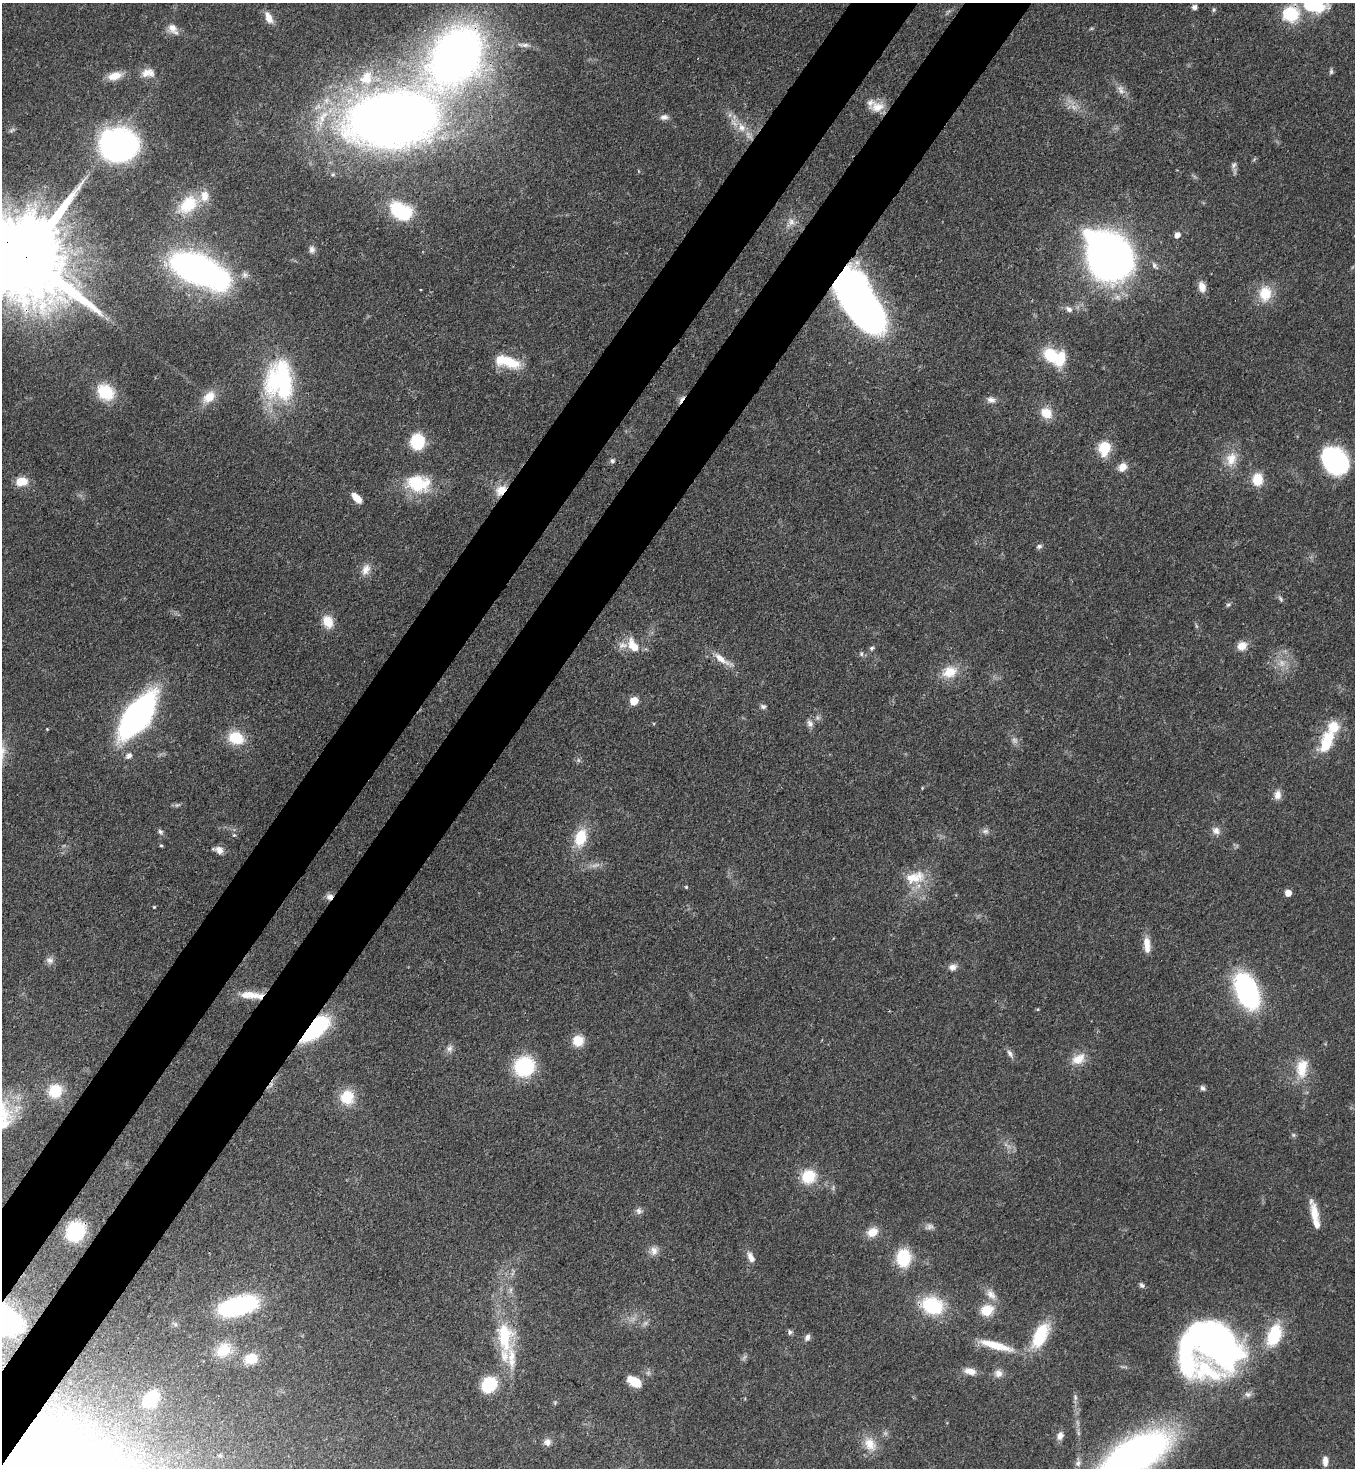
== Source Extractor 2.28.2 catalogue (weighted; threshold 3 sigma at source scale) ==
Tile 7 of 4 x 4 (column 3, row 2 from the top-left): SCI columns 3070-4422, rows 2990-4455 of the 6000 x 5978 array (HDU 1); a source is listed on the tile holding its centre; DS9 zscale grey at full resolution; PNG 1357 x 1470 px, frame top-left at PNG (2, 3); no overlay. Shown black and unused: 9% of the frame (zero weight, under 3 of 4 exposures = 7% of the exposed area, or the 3 px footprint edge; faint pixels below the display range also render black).
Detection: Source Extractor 2.28.2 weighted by HDU 2 'WHT'; one run over the whole footprint, this tile lists its part. Background 0.0729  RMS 0.004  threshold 0.018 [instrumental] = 3 sigma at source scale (4.5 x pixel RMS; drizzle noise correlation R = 1.50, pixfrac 1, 0.05/0.05 arcsec/px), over >= 5 px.
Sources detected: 165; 6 too faint to see at this stretch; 7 inside a brighter object's white glare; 1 cosmic-ray / hot-pixel residue — not listed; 10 inside a brighter listed object's ellipse — not listed separately; the other 141 listed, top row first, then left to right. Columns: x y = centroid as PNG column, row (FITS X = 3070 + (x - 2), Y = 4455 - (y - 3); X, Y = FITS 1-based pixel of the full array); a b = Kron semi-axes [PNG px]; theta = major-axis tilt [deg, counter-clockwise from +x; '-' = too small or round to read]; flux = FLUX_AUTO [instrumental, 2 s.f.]
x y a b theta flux
1316 5 23 15 -26 18
1194 7 6 6 - 1.3
1214 10 6 4 62 0.63
1289 13 9 8 - 35
269 18 15 7 -66 3.9
173 29 17 10 -51 3.8
524 45 17 5 -5 2.2
456 56 47 33 55 320
1331 71 8 5 83 0.76
148 73 19 11 2 4.6
115 76 17 9 15 5.8
366 78 23 18 50 13
1121 90 14 8 -67 2.6
877 107 19 13 7 5.9
664 117 10 7 8 1.8
392 118 65 38 7 520
741 127 13 10 -54 4.6
118 145 24 21 0 150
1234 165 9 6 57 1.3
333 174 6 6 - 0.75
188 205 30 19 45 15
398 211 18 13 -66 23
791 221 11 8 -58 2.5
1177 235 5 5 - 3.1
312 249 10 8 66 1.6
26 257 36 20 -39 10000
1110 259 29 23 10 220
1154 265 11 6 -57 1.3
195 268 31 16 -20 230
1202 287 13 8 -75 3.5
1265 293 20 16 85 9.8
857 302 57 28 -59 240
1069 309 10 7 -39 1.7
1051 355 16 13 -50 15
510 362 24 13 -22 13
280 381 51 36 89 54
105 392 20 16 -39 15
209 397 19 13 43 6.3
991 400 12 8 -17 2.1
1046 413 14 12 -37 6.7
417 441 15 13 83 16
1104 448 18 14 80 9.4
1231 459 20 15 70 7.4
612 461 6 6 - 0.99
1335 461 26 21 -50 51
1122 467 10 8 51 4
1257 479 13 11 86 9.2
22 482 9 7 3 9.2
418 483 29 19 -10 21
501 490 17 12 43 6
357 498 12 6 -46 5.3
1039 546 8 6 27 0.95
366 570 16 10 63 3.7
1281 599 10 5 -57 0.98
1228 604 7 5 46 0.8
328 621 15 12 -63 6.2
633 645 19 11 -58 7.1
1242 646 12 10 34 4.1
872 648 6 5 - 0.85
861 654 7 5 -88 0.92
721 659 24 8 -36 5.6
950 672 22 16 20 8.7
634 701 5 5 - 10
763 706 8 6 -16 1.1
137 715 35 17 53 160
810 724 10 8 -58 1.9
236 738 19 14 -21 12
1327 742 28 13 68 16
129 756 10 7 38 1.7
922 788 4 3 - 0.37
1278 795 11 8 84 2.9
177 805 6 6 - 0.76
985 831 10 6 1 1.5
1216 831 11 10 - 2.5
160 832 8 5 -50 1
234 835 4 4 - 0.51
580 837 23 14 72 12
161 845 5 3 - 0.56
219 850 12 7 -22 2.8
914 877 29 15 12 11
686 887 5 5 - 0.49
1288 893 5 5 - 5.2
330 897 9 7 19 2.2
154 907 4 3 - 0.41
1147 945 20 8 -85 5.1
50 960 11 9 -17 1.9
952 967 11 8 18 2.2
1247 991 22 12 -67 120
249 995 26 9 -1 7.6
1038 1009 5 3 - 0.37
314 1029 26 12 41 60
578 1041 12 12 - 7.2
449 1048 10 7 56 1.8
1010 1054 12 6 -58 1.7
1078 1059 20 13 27 6.3
524 1066 18 17 - 32
1302 1068 27 15 84 10
1203 1088 8 6 -52 1.2
55 1091 15 14 - 13
347 1097 18 17 - 11
4 1124 26 10 33 7.5
1293 1135 6 5 - 0.73
808 1177 18 17 - 12
639 1211 8 8 - 1.5
1314 1213 28 9 -78 7.3
929 1227 12 7 20 1.6
75 1232 13 11 56 39
872 1232 13 10 25 5.1
654 1251 12 10 -83 2.8
751 1257 14 7 -63 3
903 1258 19 15 88 16
1142 1285 8 5 -37 1
991 1294 16 10 -48 3.7
932 1305 24 18 -17 25
238 1306 36 16 15 58
987 1310 16 13 29 8.5
2 1321 34 26 2 100
790 1332 7 6 - 0.98
1040 1335 29 13 63 21
504 1336 37 19 -86 23
1274 1336 29 16 71 17
807 1337 9 7 65 1.6
1217 1343 48 32 -51 150
996 1345 48 10 -16 13
223 1350 22 17 45 9.8
251 1359 15 12 13 8
970 1371 16 9 -12 3.9
998 1373 11 11 - 2.7
634 1381 14 8 -34 9.1
489 1385 11 9 54 32
1075 1397 7 5 -79 1
151 1399 15 11 48 19
555 1403 6 3 -73 0.46
1060 1436 10 7 72 2.5
547 1442 10 9 - 2.1
870 1444 22 15 -57 7.2
220 1456 6 4 70 0.62
1135 1456 66 28 33 200
1325 1461 12 6 -88 3
25 1462 31 27 37 260
1078 1463 10 7 62 1.7
Overlapping masked pixels (flux is a lower limit): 10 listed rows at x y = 1289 13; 456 56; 26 257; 857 302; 501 490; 330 897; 314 1029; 75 1232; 2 1321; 25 1462
Isophote crosses this tile's border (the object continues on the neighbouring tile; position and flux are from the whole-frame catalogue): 6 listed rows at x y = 1316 5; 26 257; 4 1124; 2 1321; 1135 1456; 25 1462